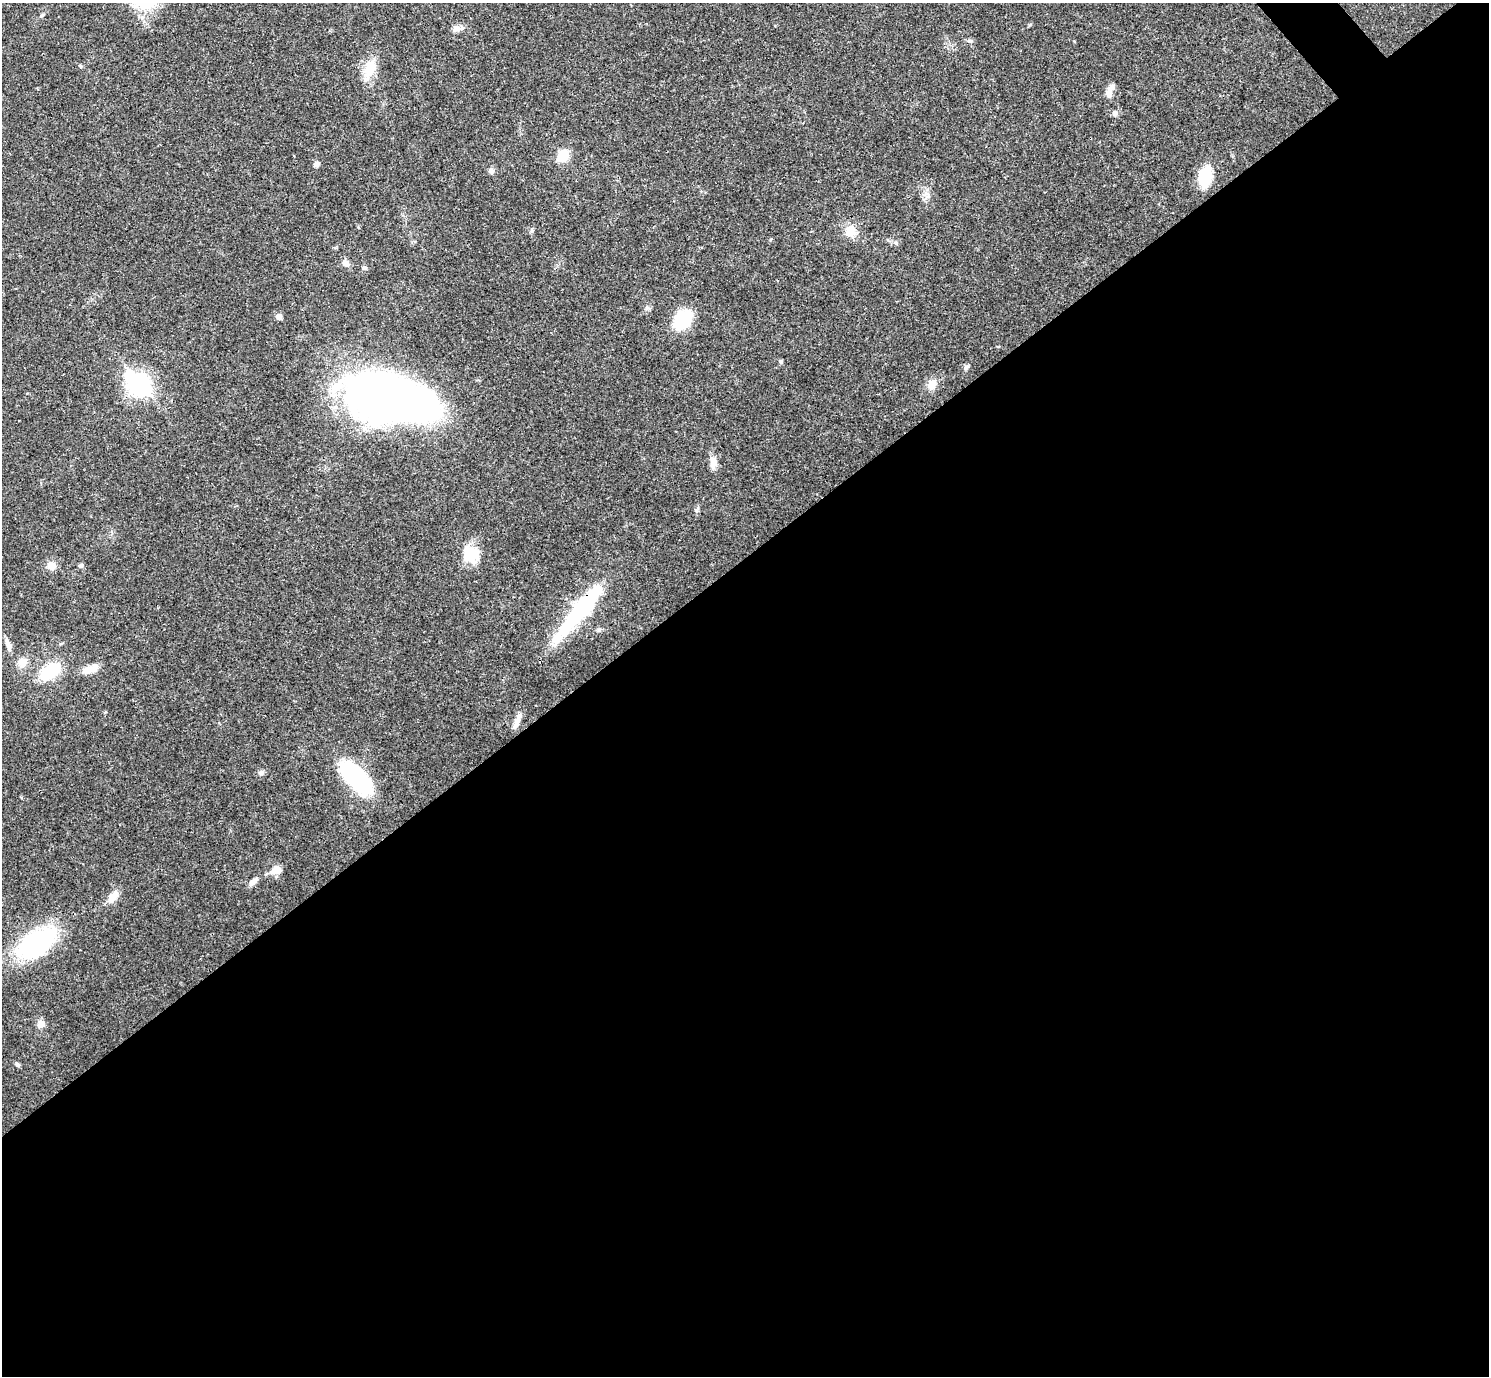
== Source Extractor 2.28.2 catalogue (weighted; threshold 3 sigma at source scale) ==
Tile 15 of 4 x 4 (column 3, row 4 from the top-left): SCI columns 2976-4462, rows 157-1530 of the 5953 x 5950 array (HDU 1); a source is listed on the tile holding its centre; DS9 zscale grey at full resolution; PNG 1491 x 1378 px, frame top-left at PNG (2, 3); no overlay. Shown black and unused: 60% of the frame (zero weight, under 3 of 4 exposures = <1% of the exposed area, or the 3 px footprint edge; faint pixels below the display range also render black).
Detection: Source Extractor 2.28.2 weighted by HDU 2 'WHT'; one run over the whole footprint, this tile lists its part. Background 0.0361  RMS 0.0026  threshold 0.0118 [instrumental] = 3 sigma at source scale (4.5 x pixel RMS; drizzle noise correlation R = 1.50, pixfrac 1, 0.05/0.05 arcsec/px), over >= 5 px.
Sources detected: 41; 1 inside a brighter object's white glare — not listed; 1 inside a brighter listed object's ellipse — not listed separately; the other 39 listed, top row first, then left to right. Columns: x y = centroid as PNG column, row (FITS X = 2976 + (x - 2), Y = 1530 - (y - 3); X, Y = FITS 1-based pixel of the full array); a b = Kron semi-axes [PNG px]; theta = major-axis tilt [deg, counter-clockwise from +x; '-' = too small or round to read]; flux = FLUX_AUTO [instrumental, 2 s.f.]
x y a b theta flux
458 28 16 7 14 1.5
970 41 6 4 17 0.41
369 69 23 13 72 5.7
1110 90 20 7 64 2
1115 113 7 6 - 0.78
563 156 10 9 - 6.3
317 164 8 6 -76 0.71
491 170 8 7 - 0.85
1205 177 20 12 78 9.1
532 230 5 5 - 0.48
850 231 17 14 -83 3.4
896 243 6 5 - 0.5
346 263 10 7 -27 1.3
364 267 7 5 65 0.5
279 317 7 7 - 0.98
683 320 17 13 57 15
780 362 5 4 - 0.59
966 368 8 5 53 0.56
932 384 14 11 74 2.5
140 385 11 8 -45 130
401 397 62 30 -18 210
713 462 16 9 -89 2.1
470 553 19 18 - 7
51 565 10 10 - 2
81 565 7 6 - 0.54
580 611 83 16 51 26
8 645 20 5 -71 1.4
22 663 13 11 77 2.3
94 668 15 10 27 2.3
50 671 27 15 34 9.8
516 725 17 7 69 1.7
261 773 7 6 - 0.73
356 778 35 15 -47 36
276 870 14 9 20 2.4
253 882 12 7 43 1.3
113 897 16 9 51 2.8
36 943 51 27 34 28
41 1024 10 9 - 1.6
18 1065 6 5 - 0.43
Overlapping masked pixels (flux is a lower limit): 1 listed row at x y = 580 611
Unlisted compact peaks at least as high as the median listed source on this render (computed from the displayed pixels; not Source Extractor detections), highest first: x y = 42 15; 770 240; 1029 25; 928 195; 1074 41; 80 66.